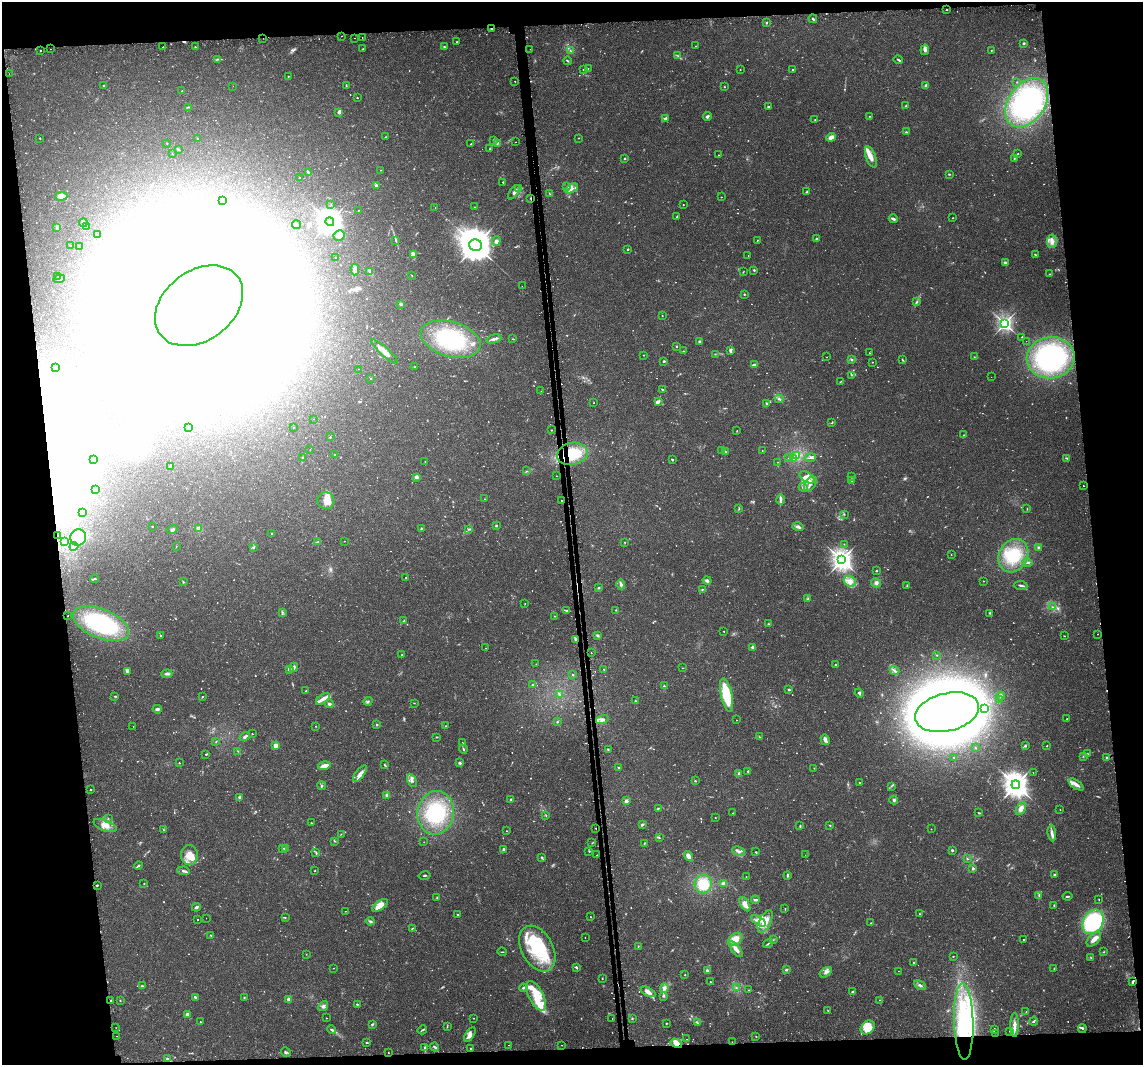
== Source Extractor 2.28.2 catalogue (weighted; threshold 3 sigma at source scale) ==
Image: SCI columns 20-4580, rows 84-4333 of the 4619 x 4388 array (HDU 1 of 3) = the unmasked area's bounding box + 8 px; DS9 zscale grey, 4 x 4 block average (1 PNG px = mean of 4 x 4 image px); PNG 1145 x 1067 px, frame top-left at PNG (2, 2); each listed source drawn as its Kron ellipse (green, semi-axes under 4 px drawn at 4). Shown black and unused: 14% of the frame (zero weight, under 2 of 3 exposures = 3% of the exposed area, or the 3 px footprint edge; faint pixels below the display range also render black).
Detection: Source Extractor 2.28.2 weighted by HDU 2 'WHT'. Background 0.029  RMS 0.003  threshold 0.0137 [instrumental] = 3 sigma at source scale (4.5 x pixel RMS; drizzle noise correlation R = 1.50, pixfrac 1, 0.0396/0.0396 arcsec/px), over >= 5 px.
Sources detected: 1211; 66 too faint to see at this stretch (4 x 4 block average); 102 inside a brighter object's white glare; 31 cosmic-ray / hot-pixel residue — neither listed nor drawn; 16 coinciding with a brighter row at this scale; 71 inside a brighter listed object's ellipse — not listed separately; of the other 925, all 500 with FLUX_AUTO >= 0.749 (the completeness limit of this list) listed and drawn (425 fainter detections not listed), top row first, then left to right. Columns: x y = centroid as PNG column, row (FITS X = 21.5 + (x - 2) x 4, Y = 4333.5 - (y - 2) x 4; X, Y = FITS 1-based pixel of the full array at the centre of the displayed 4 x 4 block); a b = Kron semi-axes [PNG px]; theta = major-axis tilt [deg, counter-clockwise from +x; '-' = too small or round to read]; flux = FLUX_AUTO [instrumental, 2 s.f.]
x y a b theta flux
947 9 2 2 - 1.2
813 19 4 2 - 2.4
767 23 3 2 - 1.6
491 29 2 2 - 2.1
341 36 2 2 - 0.84
362 37 2 2 - 0.82
263 38 2 2 - 0.99
354 38 2 2 - 0.93
457 42 2 2 - 0.89
1024 43 2 2 - 2.9
696 46 2 2 - 0.79
163 47 2 2 - 1.1
195 47 2 2 - 1.8
444 47 2 2 - 2.1
51 49 2 2 - 0.94
363 49 2 2 - 0.94
530 49 2 2 - 0.93
925 50 5 4 - 5.2
991 50 2 2 - 0.85
41 51 2 2 - 4.7
571 51 2 2 - 0.99
678 56 3 2 - 1.4
217 59 2 2 - 0.97
898 60 5 2 - 2.8
567 61 4 2 - 1.9
588 69 2 2 - 1.9
740 69 2 2 - 0.85
583 70 2 2 - 0.84
793 70 2 2 - 2.4
9 74 2 2 - 1.2
288 76 2 2 - 1.1
515 82 2 2 - 3.4
1017 82 2 2 - 0.81
104 85 2 2 - 0.95
233 86 2 2 - 0.8
346 86 2 2 - 0.83
926 86 3 2 - 5.5
724 87 2 2 - 0.78
182 91 2 2 - 0.9
357 98 2 2 - 1.5
1027 103 27 18 56 220
906 106 3 2 - 1.2
189 107 2 2 - 0.88
769 107 3 2 - 2.3
339 112 4 3 - 5
707 116 4 3 - 3.5
870 116 2 2 - 0.81
665 119 4 3 - 2.2
815 119 2 2 - 0.77
906 132 2 2 - 1.7
385 137 2 2 - 0.8
831 137 5 3 - 9.6
40 138 2 2 - 1.7
579 138 2 2 - 1
198 139 3 2 - 1.4
493 140 3 2 - 1.1
516 142 2 2 - 0.75
167 143 2 2 - 1
498 143 3 2 - 1.7
471 144 2 2 - 4.6
490 149 3 2 - 1.1
179 150 4 2 - 1.3
172 154 2 2 - 0.99
1018 154 2 2 - 1.1
718 155 2 2 - 1
871 157 11 5 -69 13
625 158 2 2 - 1.5
1014 158 3 2 - 1.9
381 170 2 2 - 0.81
308 173 4 2 - 3.7
949 174 3 2 - 1.5
299 177 2 2 - 1.2
503 182 2 2 - 1.7
376 185 2 2 - 5
567 187 2 2 - 0.89
572 188 7 3 27 6
519 189 2 2 - 1.5
514 192 8 3 55 5.5
807 192 3 2 - 1.7
549 193 2 2 - 0.83
61 196 6 3 1 21
721 197 2 2 - 1.1
530 198 3 2 - 1.2
222 200 2 2 - 1.1
331 204 2 2 - 0.82
683 205 2 2 - 1
474 207 2 2 - 0.83
435 208 2 2 - 0.78
358 210 2 2 - 0.88
677 217 3 2 - 1.6
953 218 2 2 - 1.3
893 219 4 2 - 5.4
330 222 4 4 - 2100
83 223 4 2 - 2
297 225 5 2 - 2.2
86 226 4 2 - 2.1
56 228 4 3 - 3.4
98 235 2 2 - 0.81
339 235 5 5 - 13
816 239 2 2 - 4.6
396 240 2 2 - 1.3
757 240 2 2 - 0.86
496 241 5 4 - 5.9
1052 241 7 5 84 11
476 245 6 5 - 5400
71 246 2 2 - 1
79 247 2 2 - 0.76
628 249 2 2 - 2.5
413 254 4 3 - 4.4
1035 254 3 2 - 1.9
748 255 2 2 - 1
336 258 2 2 - 0.83
1005 262 3 2 - 1.8
355 270 5 3 - 8.9
754 270 3 2 - 1.7
370 271 2 2 - 1.1
743 271 3 2 - 0.86
1050 274 2 2 - 0.91
412 276 2 2 - 0.99
58 277 2 2 - 1.2
59 279 6 2 7 3.4
522 286 2 2 - 1.1
744 294 2 2 - 1.7
917 302 4 2 - 2.4
401 304 2 2 - 11
199 306 48 35 37 14000
662 315 2 2 - 1.2
1005 323 3 3 - 410
1022 337 2 2 - 0.98
451 339 31 17 -16 140
494 339 7 3 17 6.9
513 339 3 2 - 1.2
700 341 2 2 - 3.5
1026 341 2 2 - 0.9
676 346 2 2 - 1.9
730 350 4 3 - 4.8
384 351 17 3 -43 19
683 351 2 2 - 1.1
869 353 2 2 - 0.89
715 354 2 2 - 0.78
644 355 2 2 - 0.92
826 357 2 2 - 1.8
974 357 3 2 - 0.84
1051 358 24 20 9 240
851 359 3 2 - 1.9
902 360 3 2 - 1.1
664 361 2 2 - 3.2
872 362 2 2 - 1.4
754 365 4 2 - 4.3
55 367 2 2 - 1.1
414 367 2 2 - 0.84
358 369 2 2 - 0.9
852 375 3 2 - 1.5
991 377 2 2 - 0.98
371 378 2 2 - 1.4
841 381 4 2 - 1
663 390 4 2 - 2
541 391 2 2 - 2
779 399 4 2 - 3.1
658 401 4 2 - 3.3
594 403 2 2 - 1.1
766 404 4 2 - 2.7
313 419 2 2 - 1
832 423 2 2 - 1
189 427 2 2 - 0.9
294 427 2 2 - 0.8
551 430 2 2 - 2.2
737 431 3 2 - 0.78
964 435 2 2 - 1.2
330 437 2 2 - 2.9
310 450 2 2 - 0.76
721 450 2 2 - 1.2
762 450 2 2 - 0.81
725 452 3 2 - 2.2
572 454 15 11 11 68
334 455 2 2 - 0.79
797 456 4 3 - 5.2
302 457 2 2 - 1.8
789 458 2 2 - 0.84
793 458 3 3 - 2.9
810 458 6 2 9 2.4
1066 458 3 2 - 1.9
94 459 2 2 - 2.2
672 460 2 2 - 2.7
425 461 2 2 - 0.78
778 462 2 2 - 0.84
171 467 2 2 - 1.3
527 471 2 2 - 0.96
556 476 2 2 - 0.78
416 477 3 3 - 5.5
807 477 8 5 -32 12
852 477 3 2 - 1.4
852 481 3 2 - 1.5
810 484 8 5 58 8.6
1083 486 2 2 - 2.9
803 487 4 2 - 2.7
95 489 2 2 - 1.8
484 499 2 2 - 0.79
326 500 8 8 - 16
780 500 5 3 - 4.8
561 501 2 2 - 3.6
739 508 3 2 - 1.4
1027 509 2 2 - 0.8
83 512 2 2 - 1.1
844 514 3 2 - 1.1
152 526 2 2 - 1.9
496 526 2 2 - 6.4
798 527 6 3 -17 5.7
172 529 5 2 - 3.1
199 529 3 3 - 13
421 529 3 2 - 1.6
468 529 2 2 - 1.2
272 534 2 2 - 2.9
57 535 2 2 - 3.6
78 537 8 8 - 74
64 541 2 2 - 0.79
344 541 2 2 - 0.95
317 542 3 2 - 0.99
625 542 2 2 - 0.93
844 544 2 2 - 1.2
74 546 4 2 - 3.1
176 547 3 2 - 1
253 547 4 2 - 1.9
1039 547 3 2 - 3.7
951 555 2 2 - 1
1013 556 17 14 60 65
842 560 3 3 - 1300
1027 562 5 2 - 3.4
877 570 2 2 - 3.1
406 577 2 2 - 3.2
94 579 4 2 - 2.1
707 581 4 3 - 4
850 581 6 5 - 15
983 581 2 2 - 0.9
183 582 3 2 - 1.5
876 583 5 4 - 5
621 584 5 3 - 5.3
1021 585 6 2 -7 2.7
907 586 4 2 - 1.8
598 588 3 2 - 2
702 589 3 2 - 1.3
808 599 2 2 - 1
525 604 2 2 - 0.79
1052 607 2 2 - 1.8
616 610 2 2 - 1.2
566 611 3 2 - 2.3
282 612 3 2 - 1.3
989 613 2 2 - 1.7
68 616 2 2 - 3.4
555 616 2 2 - 1.2
404 621 4 2 - 2.2
101 624 29 14 -22 180
768 624 3 2 - 1.1
724 631 2 2 - 1.3
1097 634 2 2 - 0.85
160 635 2 2 - 1.5
597 636 3 3 - 2.4
1064 636 2 2 - 0.85
576 640 3 2 - 3.1
752 647 2 2 - 5.6
486 648 2 2 - 0.75
591 653 2 2 - 1.2
402 655 2 2 - 1.3
937 655 2 2 - 1.3
536 664 2 2 - 0.86
836 664 2 2 - 2.2
294 667 5 2 - 4.3
682 668 2 2 - 1.4
289 669 4 3 - 4.7
604 669 2 2 - 1.2
894 670 5 2 - 3.6
127 671 3 3 - 6.8
167 674 5 3 - 4.8
573 675 2 2 - 2.1
532 685 2 2 - 1.5
664 686 2 2 - 3.4
789 690 2 2 - 2.5
306 691 2 2 - 1.2
859 693 4 2 - 3.3
559 694 2 2 - 3.5
727 695 17 5 -78 82
115 696 2 2 - 2.6
1001 696 4 2 - 2.8
202 697 2 2 - 0.8
323 699 8 4 36 12
1000 700 2 2 - 1.5
368 701 5 2 - 2.5
635 701 2 2 - 2.5
414 703 2 2 - 0.94
329 704 4 3 - 3
985 708 3 2 - 3.1
157 709 5 2 - 4.3
947 712 33 19 14 4200
1067 719 2 2 - 1.9
602 720 6 4 16 7.8
736 720 2 2 - 1.9
557 722 2 2 - 2
377 724 3 2 - 1.7
133 726 2 2 - 1.2
316 726 2 2 - 1.3
446 726 3 2 - 1.5
252 734 2 2 - 1.5
245 736 5 3 - 4.2
437 737 3 2 - 1.3
760 737 4 2 - 1.3
825 740 5 2 - 11
216 741 3 2 - 1.2
462 743 3 2 - 0.86
275 745 2 2 - 40
1025 746 4 2 - 2.3
1047 746 2 2 - 0.95
975 748 2 2 - 1.5
463 749 4 2 - 2.3
608 749 2 2 - 1.1
238 751 2 2 - 0.86
206 754 2 2 - 2.9
1087 754 2 2 - 1.2
1083 756 2 2 - 1
954 757 2 2 - 0.79
1106 757 2 2 - 1.9
179 763 2 2 - 1.8
460 763 2 2 - 11
384 764 2 2 - 1.2
324 766 6 3 17 17
618 768 2 2 - 1.6
814 768 2 2 - 0.95
748 771 2 2 - 2.3
1033 772 2 2 - 0.82
360 774 10 4 52 12
738 774 3 2 - 1.8
412 780 7 3 -62 4.7
695 781 2 2 - 2.4
859 782 2 2 - 1.7
1076 784 8 4 -35 9.2
1016 785 4 4 - 2000
322 786 4 2 - 2.6
891 786 3 2 - 1.4
91 790 2 2 - 2.2
387 795 2 2 - 7.1
239 797 3 3 - 2.2
511 800 4 3 - 3.4
894 800 4 3 - 3.2
626 801 2 2 - 25
658 808 4 2 - 1.4
1021 809 7 4 59 11
1060 809 2 2 - 0.8
436 813 22 18 81 100
733 813 2 2 - 0.95
979 813 3 2 - 1.4
546 815 2 2 - 0.98
715 817 2 2 - 1.5
108 818 2 2 - 0.77
311 823 2 2 - 1.3
642 824 3 3 - 2.3
105 825 12 5 -21 16
830 825 2 2 - 1.3
800 826 3 2 - 1.7
596 828 2 2 - 1.8
931 829 2 2 - 0.79
163 830 2 2 - 1
507 831 2 2 - 1
1052 833 8 3 -83 6.7
341 834 2 2 - 0.8
659 838 2 2 - 1.8
334 841 3 2 - 1.2
424 842 2 2 - 0.9
592 843 2 2 - 0.77
644 843 3 2 - 1.2
283 848 2 2 - 2
285 848 2 2 - 5.3
504 849 2 2 - 7.9
952 850 2 2 - 3.9
589 851 2 2 - 1.3
739 851 6 3 -26 5.2
756 852 2 2 - 1.3
316 853 3 2 - 1.8
189 855 10 8 -90 26
597 855 2 2 - 4.7
805 855 2 2 - 0.88
688 856 5 3 - 11
541 857 3 2 - 2
967 859 2 2 - 1.4
138 865 4 2 - 2.3
973 868 3 3 - 2.8
183 871 6 2 -11 4.1
315 871 2 2 - 1.1
1054 874 2 2 - 7.1
424 875 6 2 12 2.1
787 875 4 2 - 2.5
746 877 2 2 - 0.76
724 883 4 3 - 6.9
144 884 2 2 - 0.77
703 884 9 8 - 48
97 885 2 2 - 1.9
1039 895 3 2 - 1.9
1068 896 5 2 - 2.7
437 897 2 2 - 0.79
1099 899 2 2 - 1.3
755 900 4 2 - 4.8
745 904 8 3 -59 16
380 905 9 4 35 21
1054 905 2 2 - 1.4
196 907 4 2 - 4
785 909 2 2 - 1
345 911 2 2 - 0.86
458 914 2 2 - 1.7
920 914 2 2 - 0.95
285 917 2 2 - 1.1
590 917 2 2 - 0.96
206 918 2 2 - 1.5
198 920 2 2 - 1.4
370 921 4 2 - 2.7
759 921 8 3 -31 8.3
765 921 12 6 64 21
1093 922 13 9 62 180
871 923 3 2 - 0.84
412 928 3 2 - 1.2
211 935 3 2 - 2
585 938 2 2 - 1
735 939 8 5 37 17
1094 939 9 5 43 10
773 940 2 2 - 1
1024 940 2 2 - 1.8
768 943 5 2 - 2.5
638 946 3 2 - 1
537 949 25 15 -61 110
736 949 9 3 -51 12
502 952 4 2 - 1.3
1103 952 2 2 - 1
306 954 2 2 - 0.82
953 956 2 2 - 1.3
1091 958 2 2 - 1
914 962 2 2 - 2.6
576 967 3 2 - 3
334 968 2 2 - 0.84
1054 968 2 2 - 1.4
786 970 4 2 - 2.1
708 971 4 2 - 5.8
898 971 2 2 - 0.95
826 972 7 3 34 5.4
685 975 2 2 - 1.2
602 979 2 2 - 0.81
710 982 2 2 - 1.2
1133 982 3 2 - 2.7
920 985 6 3 -30 4.9
142 986 4 2 - 2.3
523 988 4 3 - 3
664 988 4 4 - 6.1
736 988 2 2 - 1.7
749 990 2 2 - 0.94
648 992 8 3 -27 9.9
853 992 4 2 - 2.2
536 996 16 7 -63 34
663 996 3 3 - 2.3
195 997 3 2 - 3.8
244 997 2 2 - 1.3
289 999 3 3 - 7.5
111 1000 2 2 - 3.6
120 1000 2 2 - 1.1
880 1000 2 2 - 1.2
357 1004 2 2 - 2.8
323 1006 5 4 - 4.8
828 1011 3 2 - 1.2
1026 1012 2 2 - 1.1
187 1014 4 3 - 5.5
326 1018 2 2 - 1.3
473 1018 2 2 - 0.86
612 1018 2 2 - 0.78
632 1019 2 2 - 1.3
1034 1021 4 2 - 2.3
200 1022 2 2 - 1.5
964 1022 38 9 -88 190
666 1023 2 2 - 1.4
698 1023 3 2 - 1.8
372 1024 4 2 - 2.2
1015 1025 12 3 89 12
447 1027 3 2 - 1.2
868 1027 8 6 45 36
116 1028 2 2 - 0.94
1082 1028 4 2 - 3.8
994 1029 3 2 - 1.7
332 1030 5 2 - 3.3
422 1030 5 2 - 2
1009 1031 2 2 - 3.4
996 1033 2 2 - 2.1
470 1034 8 4 60 11
116 1036 2 2 - 0.99
756 1036 2 2 - 1.2
687 1039 2 2 - 0.79
367 1042 3 2 - 1.3
732 1042 2 2 - 1.7
676 1043 6 3 -31 16
509 1045 2 2 - 3.2
562 1045 2 2 - 1
434 1047 4 2 - 3.8
425 1048 3 2 - 2.6
470 1049 2 2 - 0.98
286 1052 5 2 - 2.7
388 1052 2 2 - 2
167 1059 3 2 - 3.9
Overlapping masked pixels (flux is a lower limit): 11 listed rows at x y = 491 29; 263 38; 530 198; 572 454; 561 501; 57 535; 576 640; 596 828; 964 1022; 732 1042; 676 1043
Diffuse or blended objects may show on this block-average render without a row.